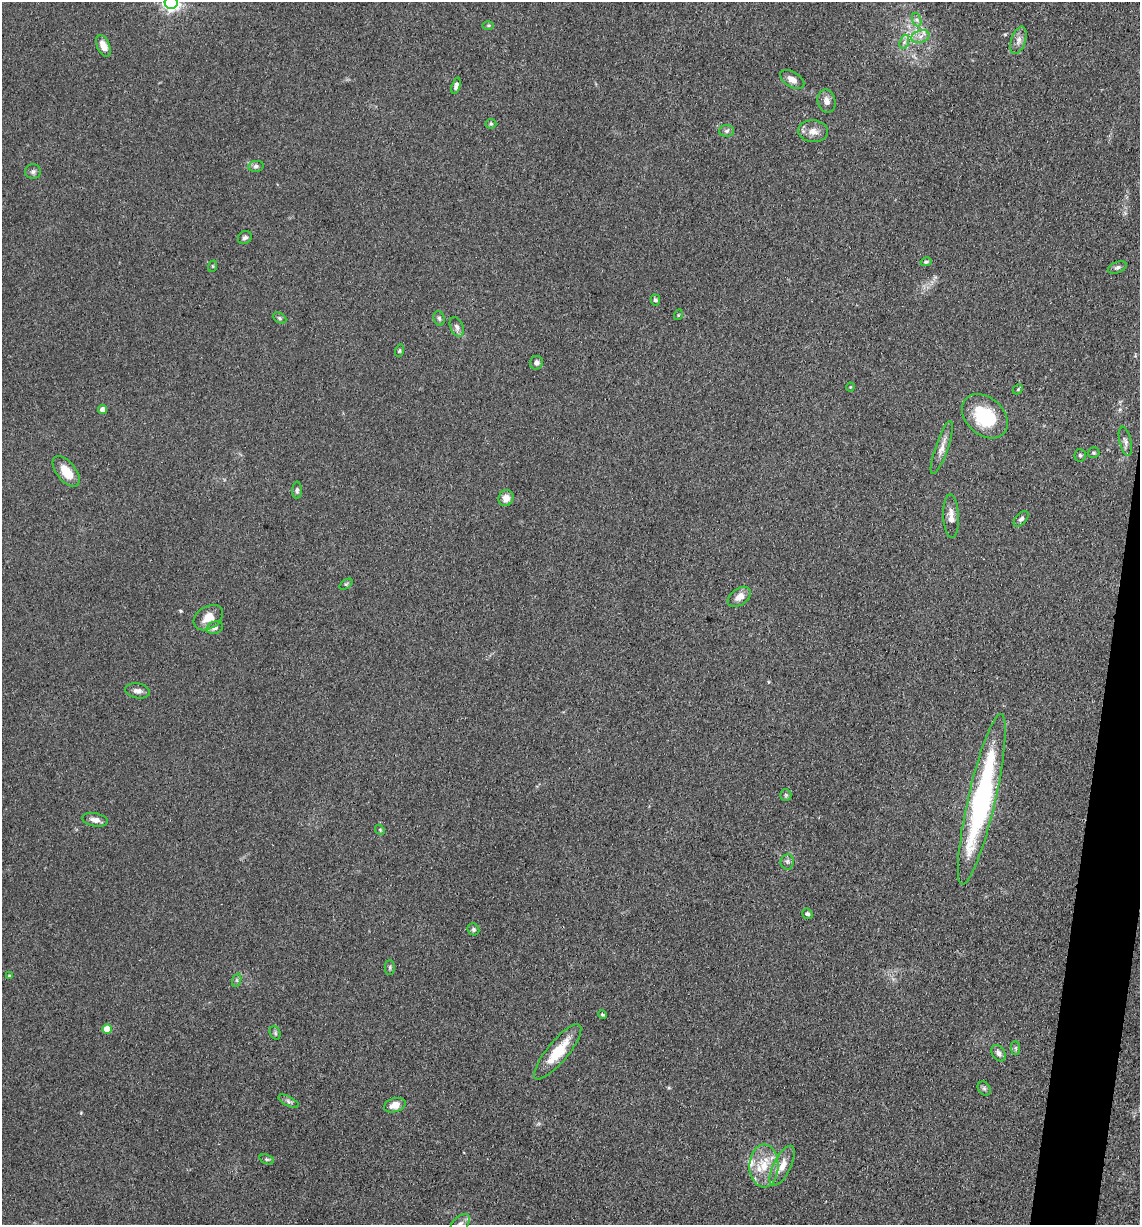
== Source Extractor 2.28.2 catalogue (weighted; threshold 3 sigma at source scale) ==
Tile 6 of 4 x 4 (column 2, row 2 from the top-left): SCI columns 1381-2518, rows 2450-3672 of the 4920 x 4899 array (HDU 1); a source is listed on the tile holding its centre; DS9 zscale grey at full resolution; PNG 1142 x 1227 px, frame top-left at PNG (2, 2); each listed source drawn as its Kron ellipse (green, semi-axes under 4 px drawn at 4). Shown black and unused: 3% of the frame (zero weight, under 3 of 4 exposures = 1% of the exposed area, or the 3 px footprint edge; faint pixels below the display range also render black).
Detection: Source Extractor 2.28.2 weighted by HDU 2 'WHT'; one run over the whole footprint, this tile lists its part. Background 0.104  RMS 0.0065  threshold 0.0294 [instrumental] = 3 sigma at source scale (4.5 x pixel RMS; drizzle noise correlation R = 1.50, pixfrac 1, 0.05/0.05 arcsec/px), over >= 5 px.
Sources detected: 69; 2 inside a brighter listed object's ellipse — not listed separately; the other 67 listed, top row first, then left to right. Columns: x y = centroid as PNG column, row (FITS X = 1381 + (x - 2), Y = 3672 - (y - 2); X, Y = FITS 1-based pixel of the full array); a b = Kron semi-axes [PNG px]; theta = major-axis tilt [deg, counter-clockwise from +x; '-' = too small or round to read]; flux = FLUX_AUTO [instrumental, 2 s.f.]
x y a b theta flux
171 3 6 6 - 230
917 20 7 4 -72 1.6
488 25 6 4 1 0.87
920 37 9 6 18 3.5
1018 40 14 7 72 4
904 42 7 4 71 1.7
103 46 11 6 -67 6.6
792 80 13 7 -31 4.4
456 86 8 4 73 1.9
827 101 12 9 -78 4.2
491 124 5 5 - 0.9
727 131 7 6 - 1.6
813 131 15 11 -5 5.8
256 166 8 5 9 1.6
33 172 8 7 - 1.8
245 238 7 6 - 1.8
926 262 5 4 - 1.1
213 266 6 4 73 0.7
1117 267 10 5 21 1.7
655 300 5 4 - 1.4
678 315 5 3 - 0.6
279 318 7 5 -28 1.2
439 318 7 5 -74 1.5
457 327 10 6 -66 2.6
399 351 6 4 72 0.88
536 363 7 6 - 2.3
850 387 4 4 - 0.62
1018 389 6 4 45 0.87
102 409 4 4 - 3.7
985 416 26 18 -42 37
1125 441 15 6 -77 2.7
942 447 28 6 71 5.6
1094 453 6 5 - 1.1
1080 455 6 5 - 1.3
66 471 18 9 -51 11
297 490 8 5 89 1.5
506 498 8 7 - 5.5
951 516 22 7 -88 5.6
1021 519 9 5 48 1.8
346 584 7 4 36 0.84
739 597 13 8 35 5.9
208 618 16 11 33 8.9
215 628 8 6 17 2.4
137 691 12 7 -10 3.1
786 795 6 5 - 1.1
982 799 87 13 77 130
95 820 13 6 -10 3.7
380 830 6 4 -47 0.86
787 862 8 6 81 1.7
807 914 5 4 - 1.5
473 929 6 5 - 1.4
390 967 7 5 90 1.2
9 976 4 4 - 0.7
237 980 7 4 72 1.2
603 1014 4 3 - 0.86
107 1029 5 4 - 13
275 1033 7 5 -70 1.2
1015 1048 7 4 -90 1.3
558 1052 34 10 50 22
999 1053 9 6 -56 2.7
984 1088 7 6 - 1.5
289 1101 11 4 -27 1.9
395 1105 11 7 17 6
267 1159 7 4 -20 1.1
764 1166 21 14 89 16
782 1166 22 8 63 8.1
460 1224 12 7 45 3
Overlapping masked pixels (flux is a lower limit): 1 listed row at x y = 208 618
Isophote crosses this tile's border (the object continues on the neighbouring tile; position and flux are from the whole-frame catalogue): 2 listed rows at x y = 171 3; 460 1224